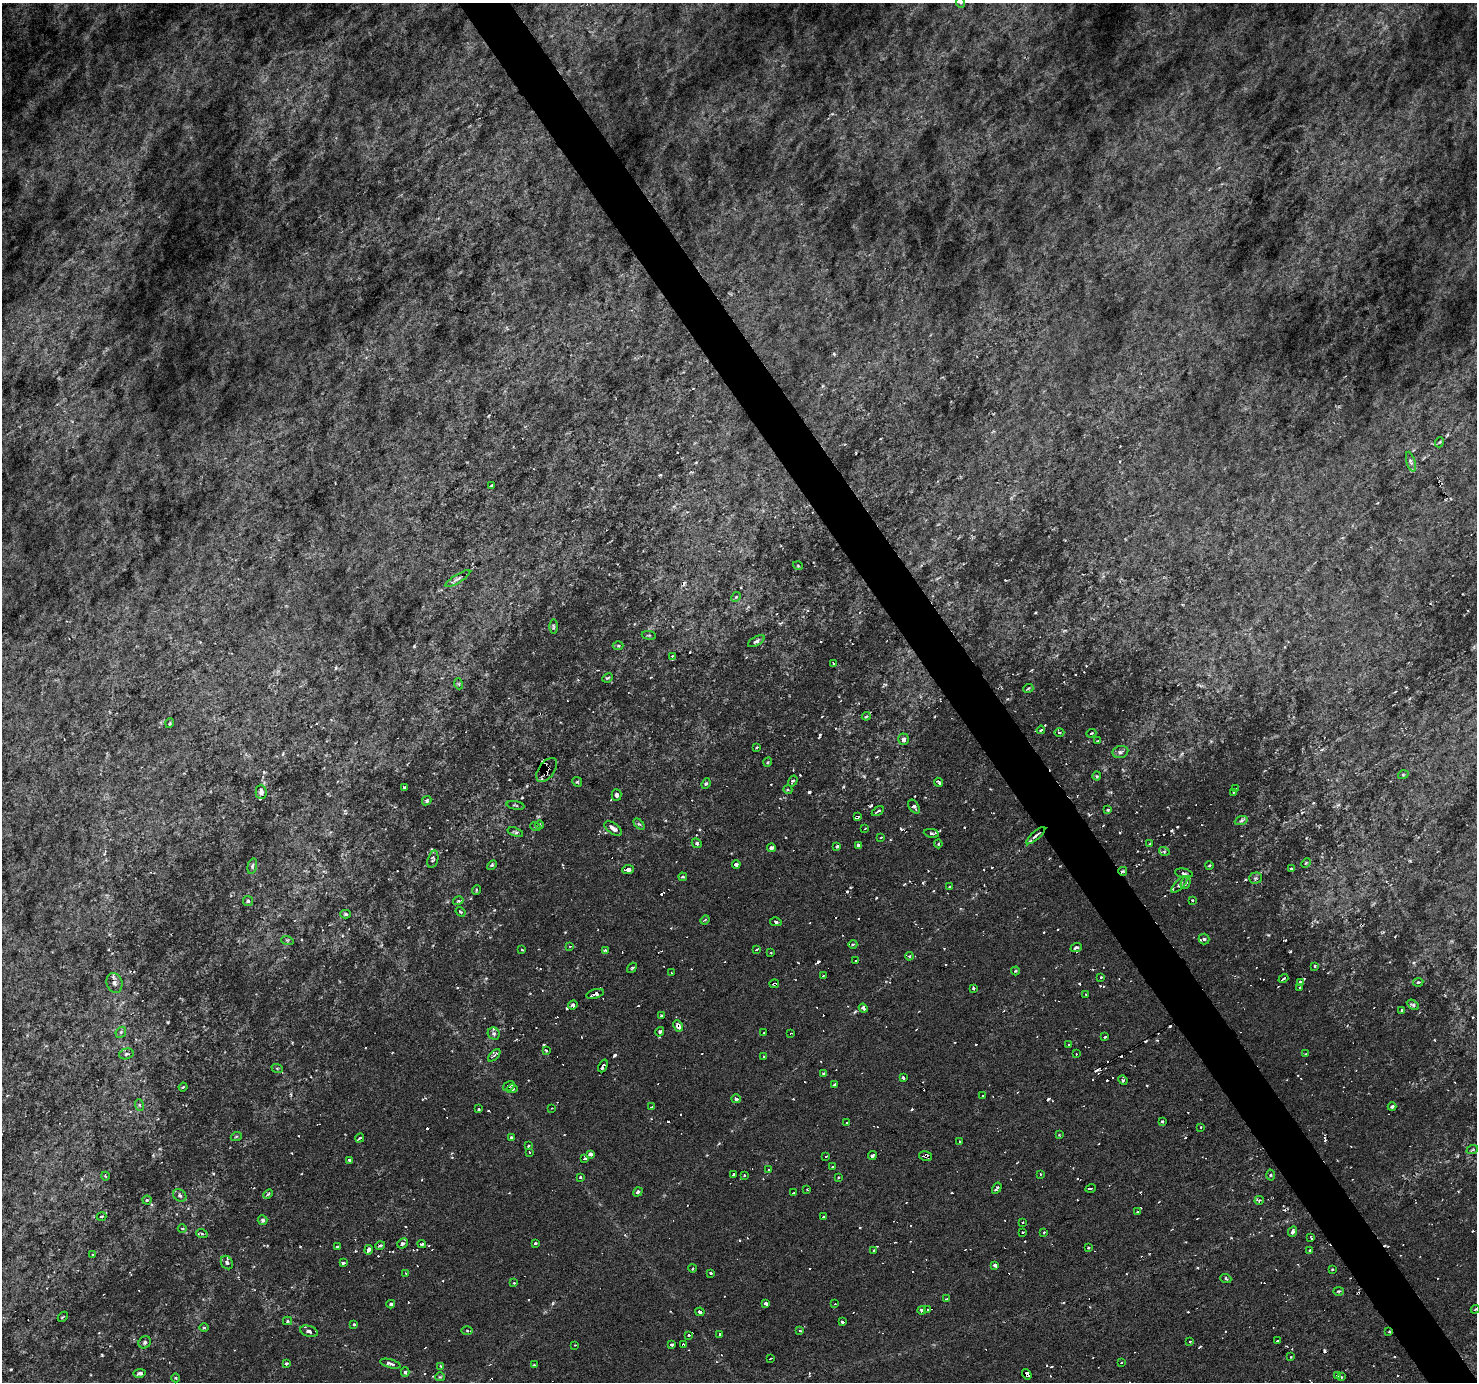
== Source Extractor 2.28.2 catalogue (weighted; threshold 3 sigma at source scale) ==
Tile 6 of 4 x 4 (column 2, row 2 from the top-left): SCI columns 1478-2952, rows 2941-4320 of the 5902 x 5817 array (HDU 1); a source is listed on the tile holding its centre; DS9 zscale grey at full resolution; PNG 1479 x 1384 px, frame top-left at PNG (2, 3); each listed source drawn as its Kron ellipse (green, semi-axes under 4 px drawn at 4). Shown black and unused: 4% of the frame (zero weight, under 3 of 6 exposures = <1% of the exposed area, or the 3 px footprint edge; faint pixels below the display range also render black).
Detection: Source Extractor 2.28.2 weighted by HDU 2 'WHT'; one run over the whole footprint, this tile lists its part. Background -0.0126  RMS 0.0081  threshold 0.0333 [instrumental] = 3 sigma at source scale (4.09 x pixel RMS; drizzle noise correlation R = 1.36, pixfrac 0.8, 0.0396/0.0396 arcsec/px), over >= 5 px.
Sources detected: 287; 32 cosmic-ray / hot-pixel residue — neither listed nor drawn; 4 inside a brighter listed object's ellipse — not listed separately; the other 251 listed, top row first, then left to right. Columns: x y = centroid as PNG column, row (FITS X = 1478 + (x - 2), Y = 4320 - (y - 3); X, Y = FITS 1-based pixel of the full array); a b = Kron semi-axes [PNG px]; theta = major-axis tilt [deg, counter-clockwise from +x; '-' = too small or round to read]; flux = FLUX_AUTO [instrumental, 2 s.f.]
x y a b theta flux
961 3 5 3 - 0.82
1440 442 5 3 - 0.72
1411 462 10 4 -74 2.1
491 486 4 2 - 0.59
798 566 5 3 - 0.65
458 579 14 4 32 2.2
736 597 5 4 - 1
553 627 7 3 -90 1.1
649 635 7 3 -8 0.91
756 641 9 4 29 2
618 646 5 3 - 0.84
672 656 3 3 - 0.61
833 663 4 2 - 0.57
608 678 5 3 - 1.1
459 684 5 3 - 0.72
1028 689 5 3 - 0.87
866 716 4 3 - 0.88
170 723 5 3 - 0.68
1041 730 4 3 - 0.83
1059 732 5 3 - 1.1
1091 733 5 3 - 0.78
904 739 6 5 - 2
1097 741 3 2 - 0.71
757 747 3 2 - 0.76
1120 752 8 6 15 2.3
768 762 5 3 - 0.82
547 770 14 7 54 4.3
1403 775 5 3 - 0.7
1097 776 4 4 - 0.86
793 781 6 3 58 1.2
577 782 5 4 - 1.1
939 782 4 3 - 1.4
706 784 5 4 - 1.1
404 787 3 2 - 1.1
1235 789 3 2 - 0.82
788 790 5 3 - 0.95
261 792 7 5 -88 2
1234 792 3 2 - 0.84
617 795 6 5 - 2
427 801 5 3 - 1.2
515 805 9 2 -10 0.91
914 807 8 4 -56 1.7
1108 810 4 3 - 0.69
878 811 6 2 32 1.2
857 817 4 3 - 1.7
1241 821 7 4 20 1.4
639 824 6 4 -43 1
540 825 4 3 - 0.69
535 826 5 3 - 0.7
865 828 3 2 - 0.63
613 829 10 5 -36 3.6
515 832 8 4 -19 1.4
931 833 7 4 -9 1.7
1036 836 12 3 41 2.4
881 837 4 2 - 0.55
697 843 5 4 - 1.4
938 844 4 4 - 0.76
1149 844 4 2 - 0.74
858 845 4 3 - 1.5
837 846 3 3 - 0.88
771 848 4 4 - 1.5
1164 851 5 3 - 0.97
433 859 9 5 75 1.7
1306 863 5 3 - 0.82
492 865 6 3 45 0.97
736 865 4 3 - 1.7
252 866 8 4 76 1.4
1209 866 4 3 - 0.73
628 869 6 4 7 3.2
1291 869 4 3 - 0.96
1123 871 4 3 - 1.1
1184 873 9 4 -12 1.7
683 877 4 3 - 0.98
1255 878 6 5 - 1.5
1185 883 6 4 70 2.3
1179 884 10 4 47 2.1
950 887 3 2 - 0.73
476 890 5 3 - 0.67
1192 900 3 2 - 0.61
248 901 5 5 - 1.1
458 901 5 3 - 1.1
461 912 5 3 - 0.82
346 914 5 4 - 1.2
705 920 5 3 - 0.77
776 922 6 4 -14 1.5
1204 939 5 5 - 1.5
287 940 6 4 -17 0.91
853 944 4 3 - 0.83
570 946 3 2 - 0.53
1076 947 5 3 - 1.8
756 949 3 2 - 0.96
522 950 3 2 - 0.54
605 950 3 3 - 0.73
771 953 4 2 - 0.64
909 956 4 3 - 1.4
856 961 3 2 - 0.9
1315 966 3 2 - 0.66
632 968 6 3 52 0.83
1015 971 4 4 - 0.87
672 973 3 2 - 0.57
823 976 2 2 - 0.65
1101 977 3 2 - 0.73
1283 979 5 2 - 1.3
1300 982 4 3 - 1.3
1418 982 5 3 - 1
114 983 10 8 -74 3.4
774 984 5 3 - 2.2
1299 987 3 2 - 0.88
973 988 4 3 - 0.92
595 994 9 4 15 3.9
1086 994 2 2 - 0.58
573 1005 5 4 - 2.1
1413 1005 6 4 -29 1.5
863 1008 5 3 - 2.4
1402 1011 4 3 - 0.97
661 1016 3 2 - 0.83
678 1026 6 4 -63 3.2
121 1032 6 4 47 1.4
660 1032 5 4 - 1.2
764 1033 3 3 - 0.97
791 1033 3 2 - 0.92
494 1034 6 5 - 1.9
1105 1037 3 2 - 0.93
1069 1045 2 2 - 0.77
546 1051 3 2 - 0.8
126 1054 7 5 16 1.9
1076 1054 2 2 - 0.62
1306 1054 3 2 - 0.62
494 1055 8 3 44 1.6
763 1056 2 2 - 0.64
603 1066 7 3 67 3.4
277 1068 6 3 -19 0.88
824 1073 3 3 - 1.2
903 1078 3 3 - 1.5
1123 1080 5 4 - 1.2
835 1085 4 3 - 1.2
509 1086 6 4 34 2.5
183 1087 4 3 - 0.67
512 1089 5 3 - 2
983 1095 3 2 - 0.65
736 1099 4 4 - 2.2
139 1105 6 3 -70 1
651 1107 3 2 - 0.69
1392 1107 4 3 - 1.3
552 1108 3 2 - 0.47
478 1109 4 2 - 0.7
1162 1121 3 3 - 1.1
847 1123 2 2 - 0.59
1201 1127 3 2 - 0.46
1059 1135 4 3 - 0.68
236 1137 5 3 - 0.87
511 1137 4 3 - 1
360 1138 5 3 - 1
960 1142 2 2 - 0.8
528 1146 3 2 - 0.72
1472 1150 6 3 19 0.99
529 1152 3 2 - 0.57
591 1154 4 3 - 2.7
826 1156 3 2 - 0.67
872 1156 4 4 - 1.8
926 1156 6 5 - 4.3
585 1158 4 3 - 1.2
350 1160 4 3 - 2.3
832 1167 2 2 - 0.77
769 1170 3 3 - 1.3
733 1174 3 2 - 0.85
1040 1174 4 2 - 0.59
744 1175 4 2 - 0.61
1270 1175 5 3 - 0.89
105 1176 4 2 - 0.57
580 1177 3 3 - 0.96
838 1177 3 2 - 0.69
997 1188 6 3 58 1.5
1091 1188 5 3 - 1.1
807 1189 2 2 - 0.55
638 1192 5 4 - 1.5
793 1193 2 2 - 0.77
268 1194 5 3 - 1
180 1195 7 5 -39 1.9
147 1200 4 4 - 0.97
1259 1200 5 3 - 1.1
1138 1211 3 2 - 0.93
102 1216 5 2 - 0.63
823 1217 2 2 - 0.8
263 1220 5 5 - 1.4
1023 1222 2 2 - 0.8
182 1228 4 3 - 0.77
1293 1231 5 3 - 1.8
1023 1232 3 2 - 0.66
1044 1232 3 2 - 0.79
202 1234 6 3 -21 1.2
1311 1237 4 2 - 0.88
402 1243 5 5 - 1.8
535 1243 3 3 - 1.2
422 1244 4 3 - 1
380 1246 5 3 - 0.98
337 1247 3 3 - 0.83
1088 1247 3 3 - 1.2
369 1250 4 3 - 3
1310 1250 4 2 - 0.67
874 1251 3 2 - 0.72
93 1255 4 2 - 0.63
227 1263 7 5 -58 1.9
343 1263 3 3 - 1.1
995 1265 4 3 - 3.4
693 1268 4 3 - 0.65
1332 1269 3 2 - 0.7
405 1273 2 2 - 0.57
711 1273 3 3 - 1.1
1226 1279 5 3 - 0.88
514 1283 4 2 - 0.64
1338 1291 5 3 - 0.85
947 1299 3 2 - 0.7
766 1303 4 3 - 2.7
391 1304 4 3 - 1.2
835 1304 2 2 - 0.55
1475 1309 4 4 - 0.95
922 1310 4 3 - 2.3
928 1310 3 2 - 1.3
700 1312 4 3 - 3.1
63 1317 6 2 45 0.63
287 1321 4 4 - 1.1
842 1322 3 3 - 1.3
354 1324 3 3 - 0.84
204 1328 5 3 - 0.83
309 1331 9 5 -17 2.3
467 1331 6 4 -1 1
800 1331 3 3 - 0.8
1389 1332 3 2 - 1.1
719 1334 2 2 - 0.9
689 1335 3 3 - 1.3
1190 1341 3 2 - 0.99
1277 1341 3 2 - 1.1
145 1342 6 5 - 1.5
575 1345 2 2 - 0.58
671 1345 3 3 - 1.6
683 1345 4 3 - 2
1291 1357 2 2 - 0.57
770 1358 3 2 - 1.6
1121 1362 3 2 - 0.9
286 1363 3 3 - 1.3
390 1364 10 4 -16 2.3
534 1365 3 3 - 0.82
441 1366 3 3 - 0.68
405 1372 5 4 - 1.3
140 1373 6 3 9 2
1027 1374 5 4 - 5.9
1337 1376 4 3 - 1.6
440 1377 5 4 - 0.98
1342 1377 4 2 - 0.59
176 1378 4 3 - 0.75
Overlapping masked pixels (flux is a lower limit): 13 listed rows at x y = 547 770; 857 817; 1036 836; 1123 871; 774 984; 595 994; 678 1026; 603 1066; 509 1086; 926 1156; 1389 1332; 683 1345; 1027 1374
Isophote crosses this tile's border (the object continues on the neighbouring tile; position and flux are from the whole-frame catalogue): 1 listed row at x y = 961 3
Unlisted compact peaks at least as high as the median listed source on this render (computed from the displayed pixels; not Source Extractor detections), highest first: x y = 414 646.